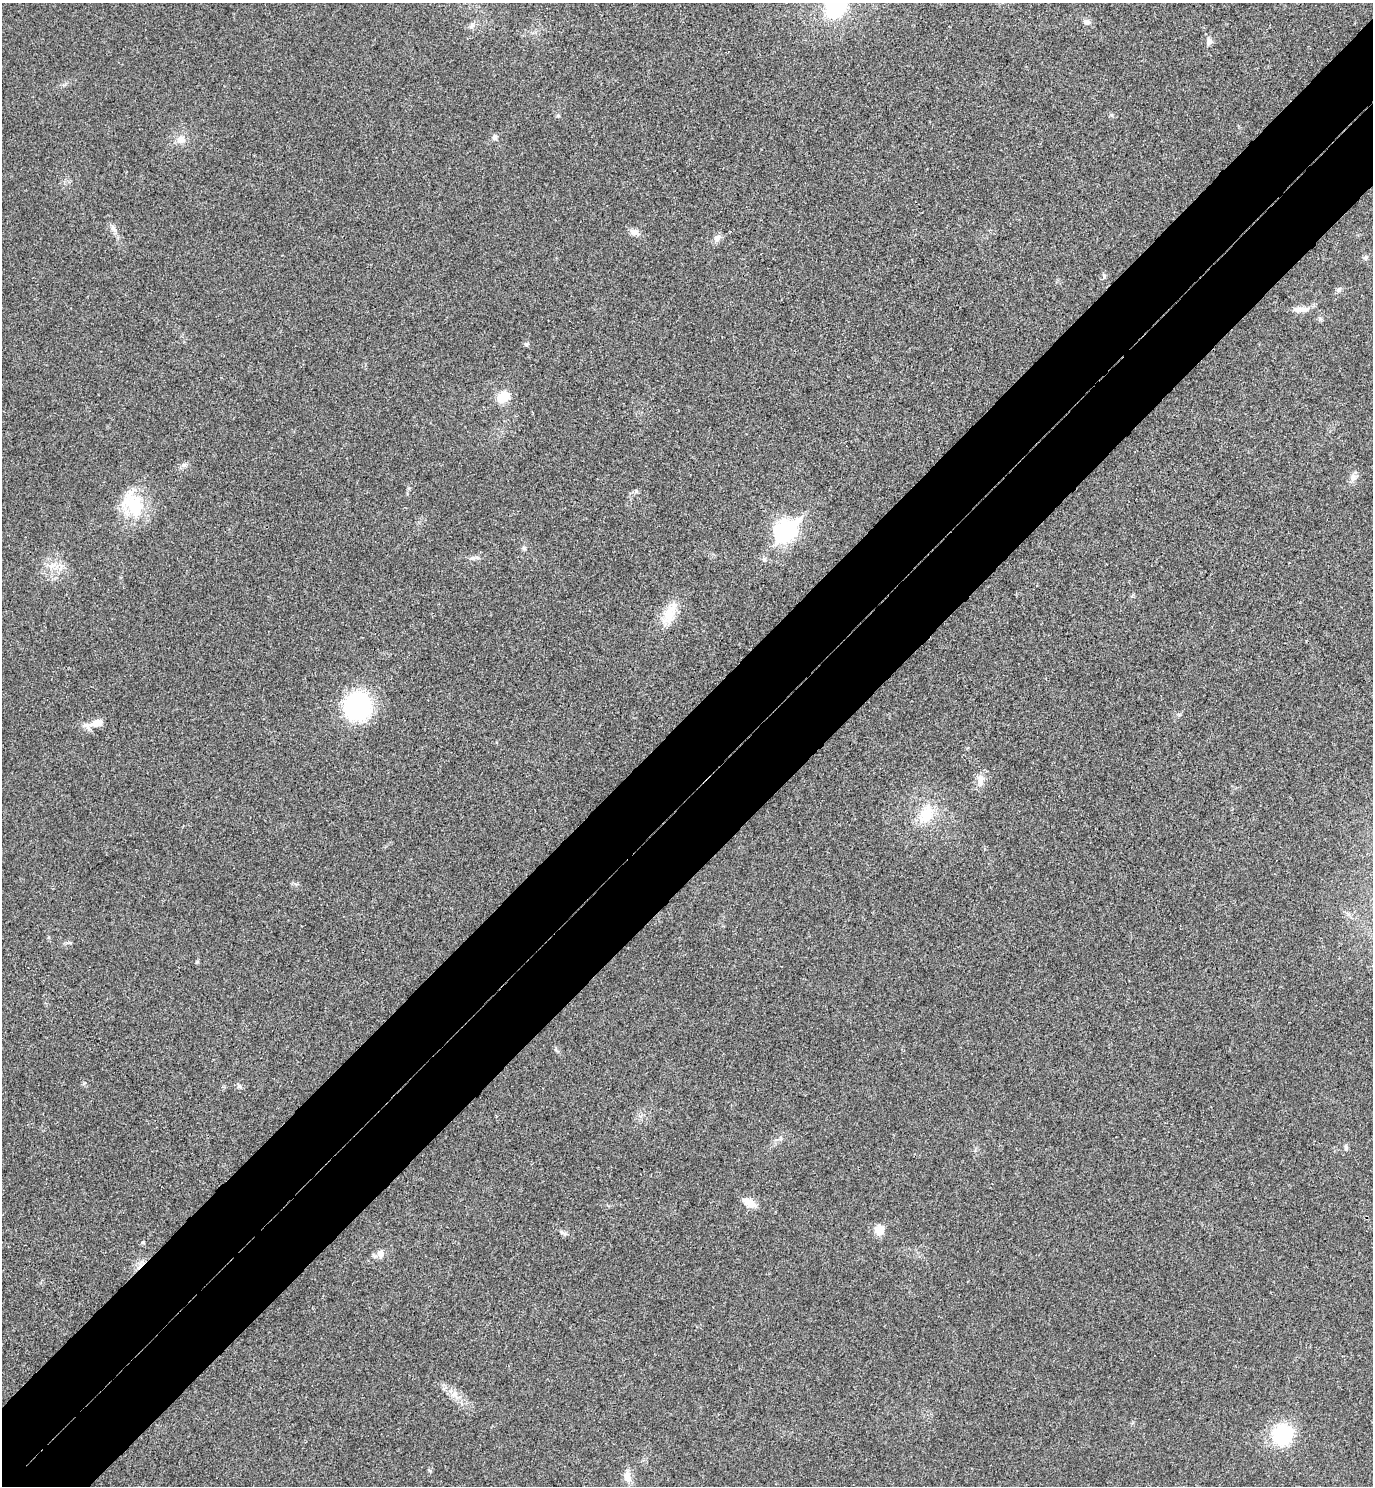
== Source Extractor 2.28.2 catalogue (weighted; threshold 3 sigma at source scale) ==
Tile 10 of 4 x 4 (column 2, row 3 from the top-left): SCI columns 1572-2942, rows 1532-3015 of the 6024 x 6027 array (HDU 1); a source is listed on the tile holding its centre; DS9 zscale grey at full resolution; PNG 1375 x 1488 px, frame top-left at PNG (2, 3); no overlay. Shown black and unused: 11% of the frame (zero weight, under 3 of 4 exposures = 6% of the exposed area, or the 3 px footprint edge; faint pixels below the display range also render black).
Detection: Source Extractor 2.28.2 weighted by HDU 2 'WHT'; one run over the whole footprint, this tile lists its part. Background 0.0284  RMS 0.0063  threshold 0.0283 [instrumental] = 3 sigma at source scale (4.5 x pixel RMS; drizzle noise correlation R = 1.50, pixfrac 1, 0.05/0.05 arcsec/px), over >= 5 px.
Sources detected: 37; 1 cosmic-ray / hot-pixel residue — not listed; the other 36 listed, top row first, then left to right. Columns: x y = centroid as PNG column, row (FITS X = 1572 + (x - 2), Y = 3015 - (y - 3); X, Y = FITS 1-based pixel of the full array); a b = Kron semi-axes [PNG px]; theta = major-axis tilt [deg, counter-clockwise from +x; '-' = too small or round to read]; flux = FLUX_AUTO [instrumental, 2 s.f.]
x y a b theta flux
836 5 25 19 66 44
1087 22 9 7 -3 2
472 26 9 6 58 2
1209 41 11 7 -88 2.4
558 115 5 4 - 0.85
494 137 7 6 - 1.9
181 139 11 11 - 4.9
113 228 13 5 -55 2.4
634 232 12 8 -19 3.1
717 238 10 8 47 2.7
1366 258 7 5 54 1.3
1339 289 8 5 63 1.4
1300 309 24 6 -3 4.8
526 344 6 5 - 1.1
503 397 12 10 44 11
183 465 6 6 - 1.3
1353 477 10 7 78 2.9
135 508 34 22 -77 26
785 531 10 8 42 300
524 548 6 4 -47 1
472 558 8 4 2 1.6
764 559 6 5 - 1.2
669 614 35 12 64 13
357 706 27 26 - 68
96 723 20 8 17 8
980 780 16 9 86 4.6
926 814 26 17 73 16
239 1086 5 5 - 1.2
1346 1148 9 5 -85 1.4
749 1202 16 9 -27 6.7
879 1230 10 9 - 7.8
143 1242 5 4 - 0.95
380 1254 11 9 -77 3.8
454 1394 8 7 - 3.1
1282 1434 23 22 - 34
627 1477 16 9 -77 5.1
Isophote crosses this tile's border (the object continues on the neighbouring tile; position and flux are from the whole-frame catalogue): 1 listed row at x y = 836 5
Unlisted compact peaks at least as high as the median listed source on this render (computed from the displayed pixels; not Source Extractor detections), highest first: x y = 636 491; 561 1232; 70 943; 197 962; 430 1471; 84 1083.